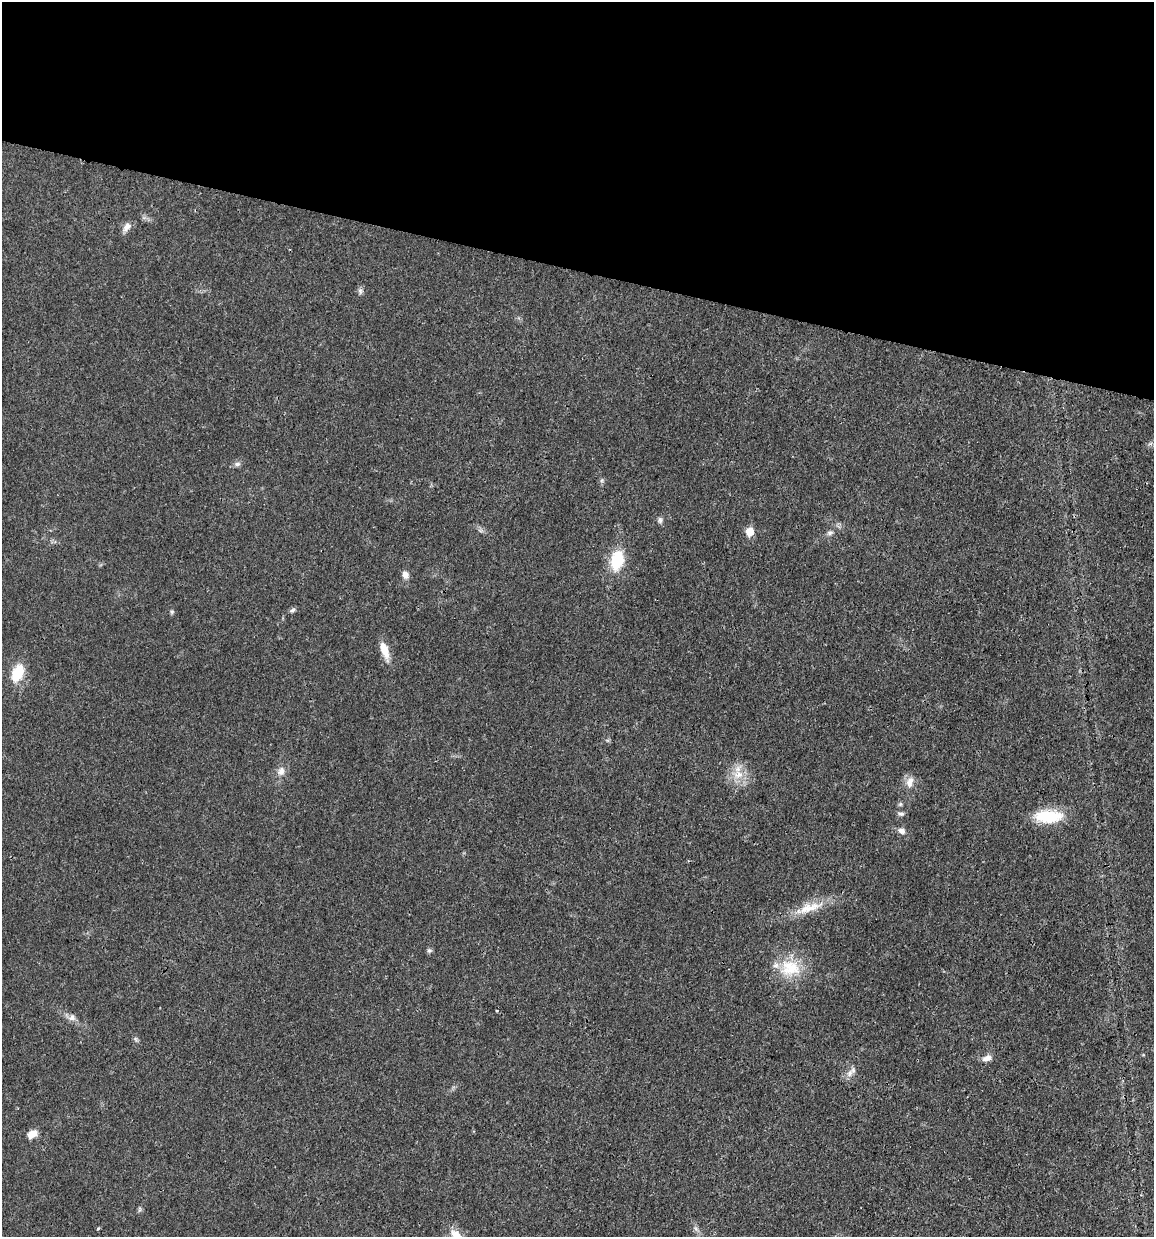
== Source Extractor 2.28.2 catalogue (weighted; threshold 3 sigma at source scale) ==
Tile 2 of 4 x 4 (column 2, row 1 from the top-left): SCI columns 1399-2550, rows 3711-4945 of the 4983 x 4952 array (HDU 1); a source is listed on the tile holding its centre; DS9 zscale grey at full resolution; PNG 1156 x 1239 px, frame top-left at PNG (2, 2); no overlay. Shown black and unused: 22% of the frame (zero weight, under 3 of 4 exposures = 1% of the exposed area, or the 3 px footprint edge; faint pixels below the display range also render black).
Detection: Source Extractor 2.28.2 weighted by HDU 2 'WHT'; one run over the whole footprint, this tile lists its part. Background 0.0209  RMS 0.0023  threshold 0.0103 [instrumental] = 3 sigma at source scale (4.5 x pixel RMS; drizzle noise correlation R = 1.50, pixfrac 1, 0.05/0.05 arcsec/px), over >= 5 px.
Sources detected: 29; all 29 listed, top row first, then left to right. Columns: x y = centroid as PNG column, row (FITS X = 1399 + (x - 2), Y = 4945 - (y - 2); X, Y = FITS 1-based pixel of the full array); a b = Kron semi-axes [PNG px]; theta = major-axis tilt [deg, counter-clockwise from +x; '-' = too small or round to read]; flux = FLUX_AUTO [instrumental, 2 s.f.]
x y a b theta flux
127 227 14 8 51 1.4
360 291 7 6 - 0.61
237 464 9 6 9 0.7
660 520 9 6 -82 0.61
750 532 7 6 - 4.1
830 533 9 5 21 0.64
617 560 23 14 75 8.3
405 575 10 7 -65 1.3
292 610 8 5 27 0.52
172 612 6 5 - 0.35
385 650 23 8 -71 3.3
17 673 17 10 67 7.1
281 771 12 9 78 1.5
738 775 14 11 7 3.3
910 782 16 10 80 2
901 814 9 5 -1 0.59
1048 816 32 14 0 9.2
901 831 8 6 -20 1.1
809 908 45 11 18 5.7
429 950 7 6 - 0.47
790 968 30 24 2 8.6
497 1011 3 2 - 0.2
72 1018 10 8 1 1.1
987 1058 12 7 19 1.4
850 1073 11 8 63 1.3
32 1134 12 8 33 2.2
98 1228 5 3 - 0.24
696 1229 8 5 -59 0.67
456 1235 16 10 -36 2.6
Isophote crosses this tile's border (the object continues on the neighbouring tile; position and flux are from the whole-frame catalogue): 1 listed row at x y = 456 1235